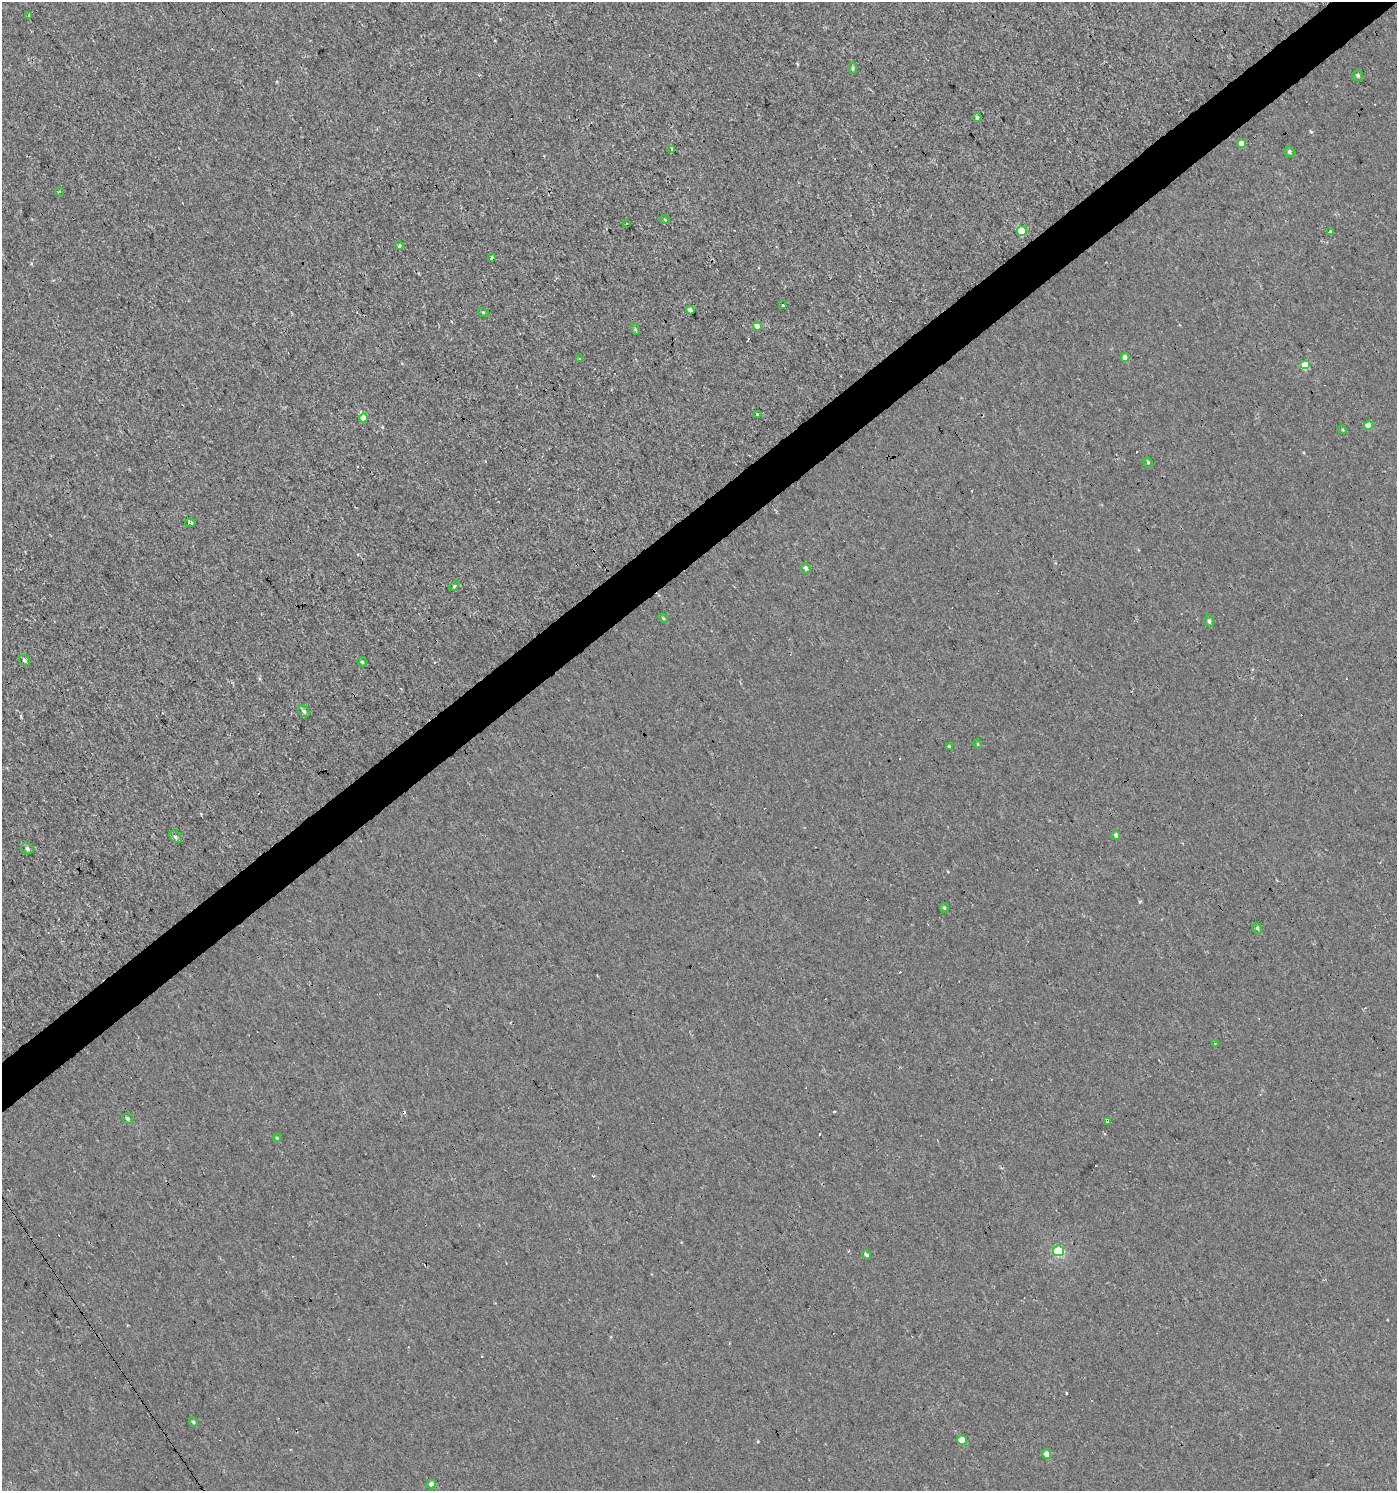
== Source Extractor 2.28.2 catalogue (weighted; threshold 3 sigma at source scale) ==
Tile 10 of 4 x 4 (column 2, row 3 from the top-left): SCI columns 1585-2979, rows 1491-2979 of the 5895 x 5959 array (HDU 1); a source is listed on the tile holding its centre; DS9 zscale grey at full resolution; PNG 1399 x 1493 px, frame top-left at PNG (2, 2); each listed source drawn as its Kron ellipse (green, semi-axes under 4 px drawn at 4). Shown black and unused: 3% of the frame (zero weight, under 2 of 3 exposures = <1% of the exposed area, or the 3 px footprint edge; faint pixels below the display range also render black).
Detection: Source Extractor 2.28.2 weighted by HDU 2 'WHT'; one run over the whole footprint, this tile lists its part. Background 3.40e-04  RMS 0.0038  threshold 0.0173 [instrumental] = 3 sigma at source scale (4.5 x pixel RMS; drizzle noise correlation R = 1.50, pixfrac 1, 0.0396/0.0396 arcsec/px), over >= 5 px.
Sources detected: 65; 12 cosmic-ray / hot-pixel residue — neither listed nor drawn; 1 inside a brighter listed object's ellipse — not listed separately; the other 52 listed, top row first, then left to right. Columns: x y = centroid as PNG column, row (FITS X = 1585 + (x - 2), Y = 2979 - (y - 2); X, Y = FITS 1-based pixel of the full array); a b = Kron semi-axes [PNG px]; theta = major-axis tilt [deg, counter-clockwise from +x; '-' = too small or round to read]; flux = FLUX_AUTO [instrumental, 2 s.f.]
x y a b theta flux
29 16 3 3 - 2.9
853 68 6 4 -88 0.58
1358 75 5 5 - 0.79
977 117 4 4 - 0.85
1241 143 4 4 - 3
671 149 3 3 - 2.8
1289 152 5 5 - 0.89
60 192 4 2 - 0.5
665 220 5 4 - 0.49
626 223 3 3 - 1.3
1022 231 5 5 - 11
1331 231 3 3 - 0.89
399 245 4 4 - 0.66
491 258 3 3 - 0.6
783 305 3 3 - 2.7
690 310 4 3 - 1.3
483 312 5 3 - 0.4
757 326 4 4 - 2.8
635 329 6 4 -59 0.45
1125 358 5 4 - 2.5
579 359 3 3 - 1.9
1305 365 5 4 - 11
757 414 3 3 - 2.1
363 418 4 4 - 3.4
1368 426 4 4 - 5.1
1343 430 4 3 - 0.38
1148 462 5 4 - 0.5
190 523 5 3 - 1.4
806 568 5 4 - 1.2
454 586 5 4 - 1
663 618 5 3 - 0.41
1209 621 6 5 - 0.95
24 660 6 5 - 0.91
362 662 5 4 - 0.63
304 711 6 5 - 0.89
978 744 4 3 - 0.3
950 747 4 3 - 0.6
1116 835 5 4 - 1
176 837 7 5 -44 0.82
27 849 6 5 - 0.99
944 908 5 4 - 0.51
1257 928 6 4 -62 0.77
1215 1044 4 3 - 0.41
128 1119 5 5 - 0.8
1107 1121 3 3 - 5.2
277 1138 4 4 - 0.41
1058 1251 5 5 - 26
867 1255 5 3 - 18
193 1422 5 4 - 0.67
962 1440 5 4 - 5.4
1047 1454 5 4 - 3.4
431 1484 4 4 - 1.4
Overlapping masked pixels (flux is a lower limit): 2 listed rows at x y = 1107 1121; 1058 1251